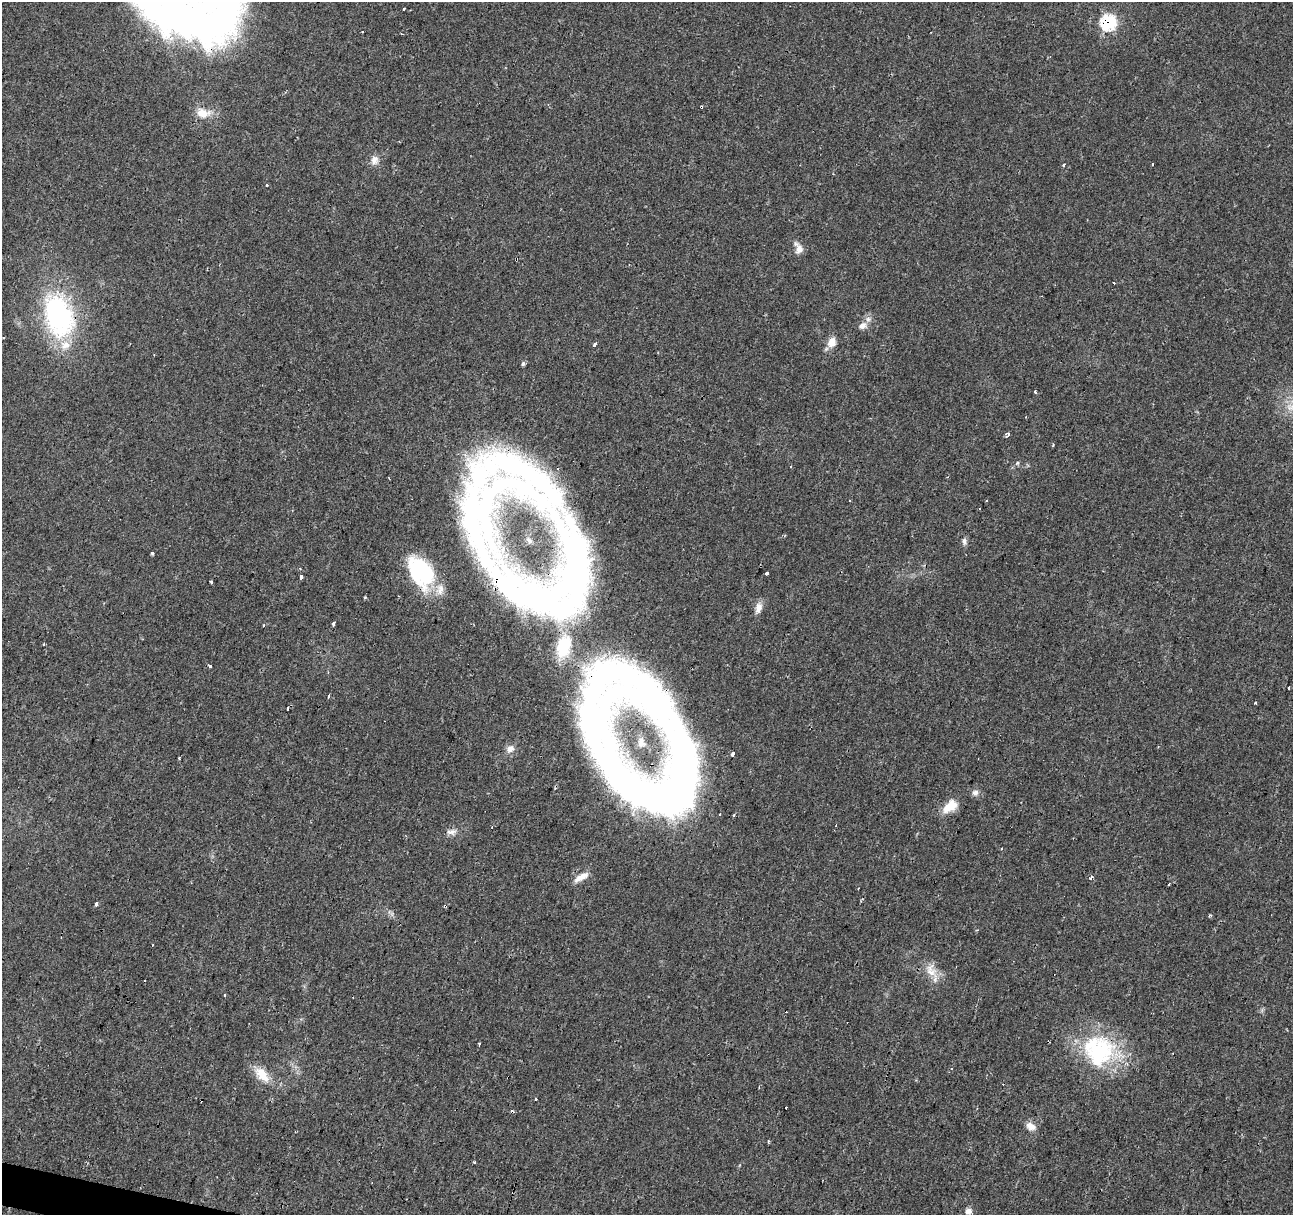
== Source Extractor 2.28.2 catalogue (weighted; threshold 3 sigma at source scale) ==
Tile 7 of 4 x 4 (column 3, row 2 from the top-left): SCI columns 2585-3875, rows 2646-3858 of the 5172 x 5351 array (HDU 1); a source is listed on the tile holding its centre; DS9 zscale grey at full resolution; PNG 1295 x 1217 px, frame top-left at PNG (2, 2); no overlay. Shown black and unused: <1% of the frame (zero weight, under 2 of 3 exposures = <1% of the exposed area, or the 3 px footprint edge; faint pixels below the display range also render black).
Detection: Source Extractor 2.28.2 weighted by HDU 2 'WHT'; one run over the whole footprint, this tile lists its part. Background 0.0242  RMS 0.004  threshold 0.0181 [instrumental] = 3 sigma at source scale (4.5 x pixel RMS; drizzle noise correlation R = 1.50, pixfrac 1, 0.0396/0.0396 arcsec/px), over >= 5 px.
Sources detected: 85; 3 inside a brighter object's white glare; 20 cosmic-ray / hot-pixel residue — not listed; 4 inside a brighter listed object's ellipse — not listed separately; the other 58 listed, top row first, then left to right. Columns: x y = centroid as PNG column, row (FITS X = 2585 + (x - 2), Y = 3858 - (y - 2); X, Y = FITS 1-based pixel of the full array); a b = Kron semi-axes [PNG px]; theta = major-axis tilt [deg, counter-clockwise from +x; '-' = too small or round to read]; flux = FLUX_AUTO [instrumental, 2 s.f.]
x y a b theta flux
404 8 3 2 - 0.58
179 21 100 40 -29 170
1108 23 9 8 - 45
402 34 3 2 - 0.39
203 113 19 13 -9 6
374 160 12 10 88 2.8
1064 165 4 3 - 1.1
266 184 3 3 - 2.1
799 249 13 10 84 2.9
59 315 54 33 -74 66
862 326 10 8 36 2.5
832 342 13 10 64 4
595 345 5 3 - 3.9
523 364 6 5 - 0.81
1035 392 3 3 - 0.91
1008 434 4 3 - 2.7
1017 463 5 5 - 0.57
526 476 133 30 -28 86
478 515 130 46 -86 110
964 542 10 6 -82 1.3
152 553 3 3 - 2.1
418 570 39 24 -73 26
767 573 3 3 - 2.7
575 574 91 29 -87 90
301 577 4 3 - 4.5
211 582 3 3 - 0.54
532 595 78 26 -26 87
758 608 16 8 73 2.9
333 623 4 3 - 1.9
263 625 3 3 - 0.98
44 644 3 3 - 0.97
210 666 3 3 - 2.9
1289 688 3 3 - 1.2
648 689 90 39 -28 96
328 696 4 2 - 0.56
1255 703 3 3 - 7
287 709 3 3 - 2.5
591 727 83 34 89 81
641 742 12 8 -83 1.9
510 749 11 10 - 2.6
733 754 3 3 - 46
179 758 3 2 - 0.44
975 793 9 8 - 1.8
648 794 107 37 -33 160
950 806 20 11 38 6.8
451 832 14 8 8 2.3
581 877 22 8 29 3.7
1091 878 4 3 - 2.7
97 904 3 3 - 6.7
1209 915 4 3 - 0.6
931 971 22 13 -55 6.2
225 995 3 2 - 0.52
479 1044 4 2 - 0.42
1098 1050 49 38 -11 41
262 1074 23 12 -49 7.5
536 1099 3 3 - 2.6
1031 1126 13 9 -29 3.2
969 1211 6 6 - 2.2
Overlapping masked pixels (flux is a lower limit): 10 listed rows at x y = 179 21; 1108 23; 59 315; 526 476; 418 570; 532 595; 648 689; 591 727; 648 794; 1098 1050
Isophote crosses this tile's border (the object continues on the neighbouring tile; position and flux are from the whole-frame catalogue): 1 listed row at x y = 179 21
Unlisted compact peaks at least as high as the median listed source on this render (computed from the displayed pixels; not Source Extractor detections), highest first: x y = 474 1162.